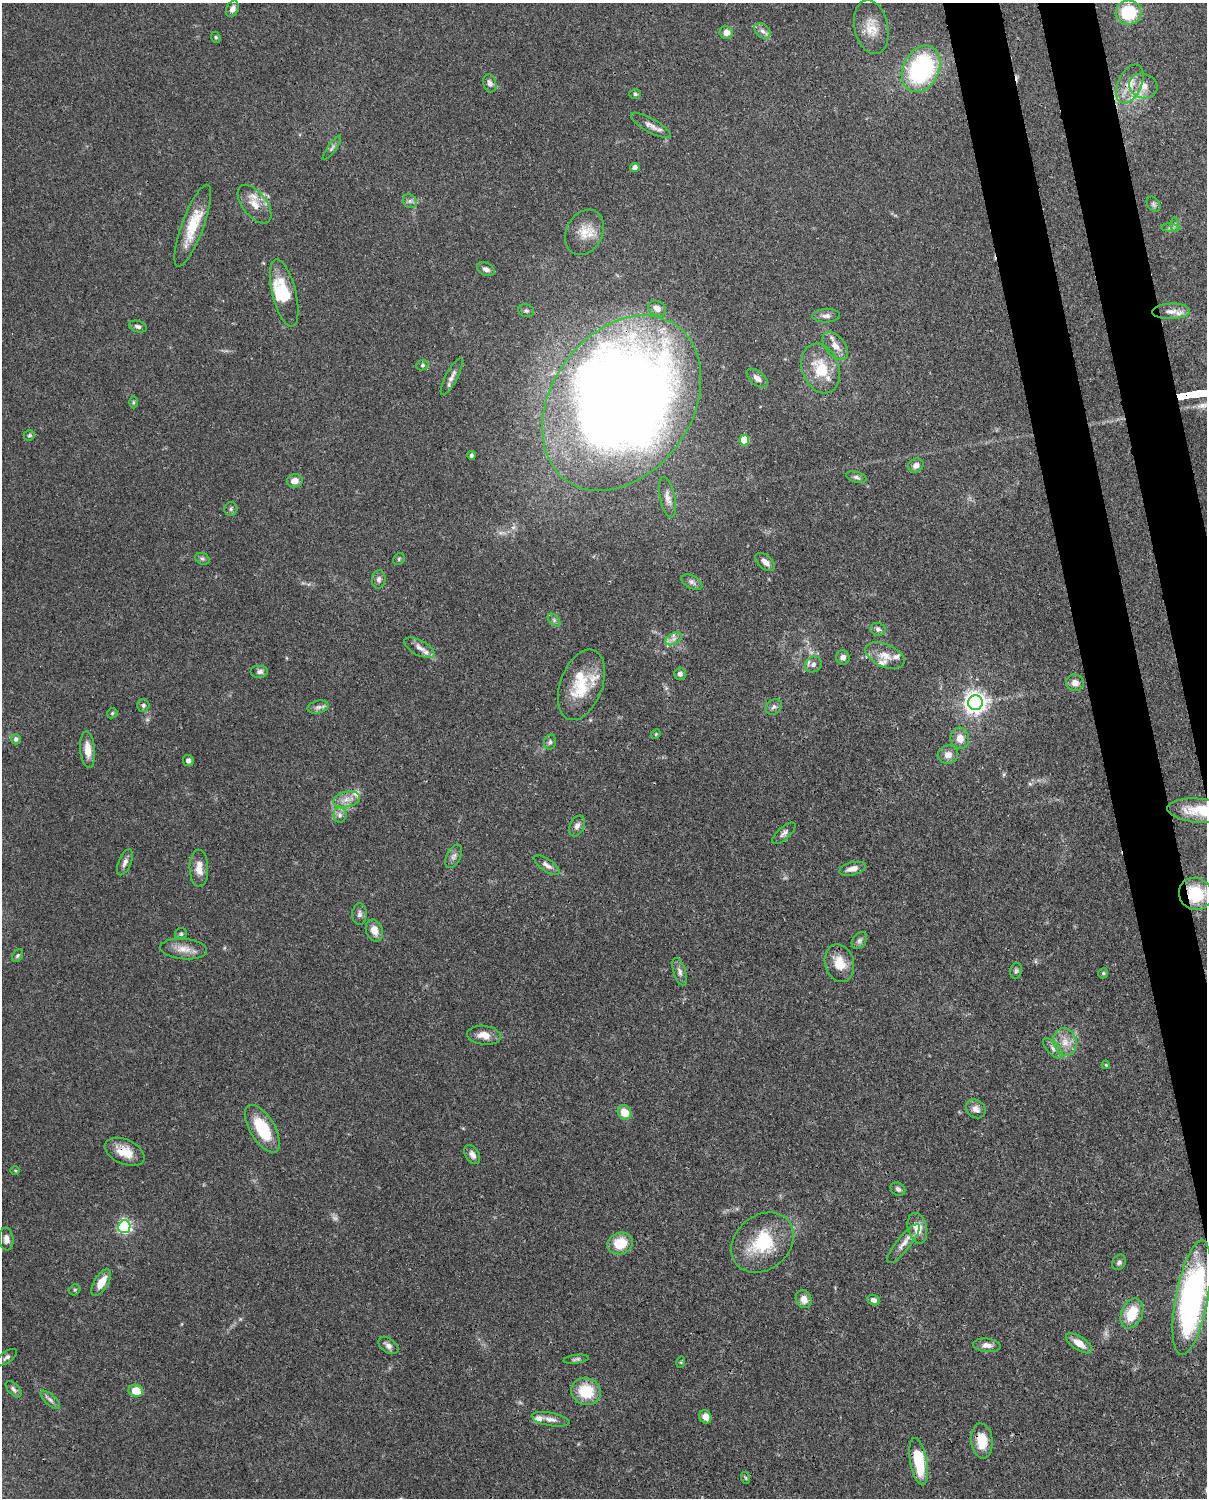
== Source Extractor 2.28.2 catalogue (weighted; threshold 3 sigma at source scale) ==
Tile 6 of 4 x 3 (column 2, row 2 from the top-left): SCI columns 1295-2499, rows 1762-3257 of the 4999 x 4907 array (HDU 1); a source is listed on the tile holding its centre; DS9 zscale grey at full resolution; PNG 1209 x 1500 px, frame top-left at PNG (2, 3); each listed source drawn as its Kron ellipse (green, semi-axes under 4 px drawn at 4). Shown black and unused: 6% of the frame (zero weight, under 3 of 4 exposures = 7% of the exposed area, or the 3 px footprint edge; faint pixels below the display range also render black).
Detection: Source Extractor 2.28.2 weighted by HDU 2 'WHT'; one run over the whole footprint, this tile lists its part. Background 0.114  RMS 0.0042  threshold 0.0187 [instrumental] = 3 sigma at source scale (4.5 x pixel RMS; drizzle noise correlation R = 1.50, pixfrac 1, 0.05/0.05 arcsec/px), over >= 5 px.
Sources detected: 144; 1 too faint to see at this stretch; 2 inside a brighter object's white glare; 1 cosmic-ray / hot-pixel residue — neither listed nor drawn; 9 inside a brighter listed object's ellipse — not listed separately; the other 131 listed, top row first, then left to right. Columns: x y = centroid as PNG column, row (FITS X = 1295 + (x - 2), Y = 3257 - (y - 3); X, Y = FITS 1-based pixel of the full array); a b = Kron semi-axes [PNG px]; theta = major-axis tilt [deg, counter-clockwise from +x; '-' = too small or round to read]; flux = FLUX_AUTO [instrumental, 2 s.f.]
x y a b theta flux
232 9 8 6 64 1.8
1129 12 13 12 - 19
871 27 27 16 -78 8.4
762 31 9 6 -41 1.8
726 32 6 6 - 3
216 37 6 4 -67 0.62
921 69 24 18 63 56
490 83 9 6 -76 1.9
1130 84 21 12 66 6.9
1143 86 14 12 -18 4.9
635 94 6 5 - 0.67
651 125 23 7 -29 3
332 148 14 4 54 1.1
635 168 5 4 - 2.3
410 201 7 6 - 1.1
255 204 22 12 -52 6
1154 204 8 6 -56 1.1
1175 225 7 4 -90 0.85
193 226 43 11 70 13
1170 228 9 4 -5 0.98
584 232 24 18 61 8
486 269 9 6 -28 1.4
284 293 34 12 -76 12
657 308 9 7 -34 2.9
526 311 8 6 -14 0.96
1171 311 19 7 2 3.7
826 316 14 6 2 2.2
138 327 9 5 -18 1.3
835 346 16 9 -51 4.3
422 365 6 5 - 0.78
821 368 25 18 -70 14
452 376 20 6 62 2.4
757 378 12 7 -39 2.4
134 402 6 4 -89 0.53
622 403 95 70 54 640
29 435 6 5 - 0.68
744 440 5 5 - 13
471 455 4 3 - 0.96
916 465 8 6 26 2
856 477 10 5 -16 1.3
295 481 8 6 9 3.3
667 497 20 7 -78 3
231 509 7 6 - 0.88
202 559 7 5 -21 0.86
399 559 6 5 - 0.67
765 562 12 6 -41 2.4
379 579 9 7 86 1.5
692 582 11 6 -27 1.6
554 620 7 4 -46 0.98
878 629 7 6 - 1.2
673 639 9 5 31 1.7
419 648 17 7 -28 3
885 655 21 11 -23 5.2
843 657 7 7 - 1.7
813 664 9 7 35 1.9
260 672 9 6 0 1.4
680 674 6 6 - 1.5
1075 683 9 8 - 3
581 685 37 21 70 17
975 703 7 7 - 310
143 705 6 6 - 0.99
318 707 11 6 15 1.6
774 707 9 7 36 1.5
112 713 6 4 46 0.57
656 734 5 4 - 0.42
960 738 10 9 - 3.9
16 739 5 5 - 1.2
550 742 7 6 - 1
88 750 18 7 -85 4.9
948 755 10 9 - 2.9
188 760 5 5 - 1.4
347 799 14 7 13 3.5
1200 811 33 12 -5 15
340 815 8 6 -90 1.5
577 826 11 7 66 1.9
784 833 14 6 42 1.7
454 856 13 7 63 1.8
125 862 14 6 67 1.9
547 865 15 6 -35 2.2
199 868 19 9 -89 4.7
852 869 13 6 14 3
1195 894 17 16 - 19
359 914 11 7 89 1.5
374 930 11 8 -70 4.2
181 934 6 6 - 0.86
859 940 9 6 51 1.3
184 949 23 10 -5 5.1
17 956 7 5 58 0.71
839 963 19 14 -75 7.5
1016 971 8 5 74 0.9
680 972 14 6 -72 1.9
1103 973 5 4 - 0.59
484 1035 17 9 -7 4.6
1065 1042 14 11 -72 5
1053 1048 13 6 -45 1.9
1106 1065 4 3 - 0.37
976 1109 10 8 -37 2.4
625 1112 7 6 - 7
262 1129 27 12 -59 17
125 1152 21 12 -24 7.2
472 1155 10 6 -58 2
15 1171 4 3 - 0.4
898 1189 8 6 -36 1.2
124 1227 6 6 - 77
917 1228 16 9 -76 6.3
6 1239 11 7 -84 2.3
763 1242 34 27 40 23
620 1243 13 10 17 11
903 1244 24 7 51 3.4
1119 1262 8 6 56 1.2
101 1282 15 7 59 5.6
75 1290 6 5 - 0.58
1192 1298 58 16 79 120
804 1299 9 7 -62 3.3
874 1300 6 5 - 1.3
1132 1313 15 10 66 11
1079 1343 15 6 -34 4.8
987 1345 14 6 -4 2.6
388 1346 11 7 -35 1.9
7 1357 12 5 36 1.2
576 1359 13 4 8 1
681 1362 6 3 73 0.45
14 1389 10 5 -46 1.2
136 1391 7 6 - 7.4
586 1391 15 13 -23 13
50 1400 12 5 -42 1.5
705 1417 7 6 - 3.6
550 1419 19 6 -10 2.7
982 1441 17 10 -84 8
919 1462 24 8 -80 18
746 1478 6 3 -70 0.5
Overlapping masked pixels (flux is a lower limit): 8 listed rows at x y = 622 403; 1200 811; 1195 894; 125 1152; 1192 1298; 1132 1313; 982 1441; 919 1462
Isophote crosses this tile's border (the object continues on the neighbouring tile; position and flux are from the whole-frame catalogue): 2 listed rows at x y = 232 9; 1200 811